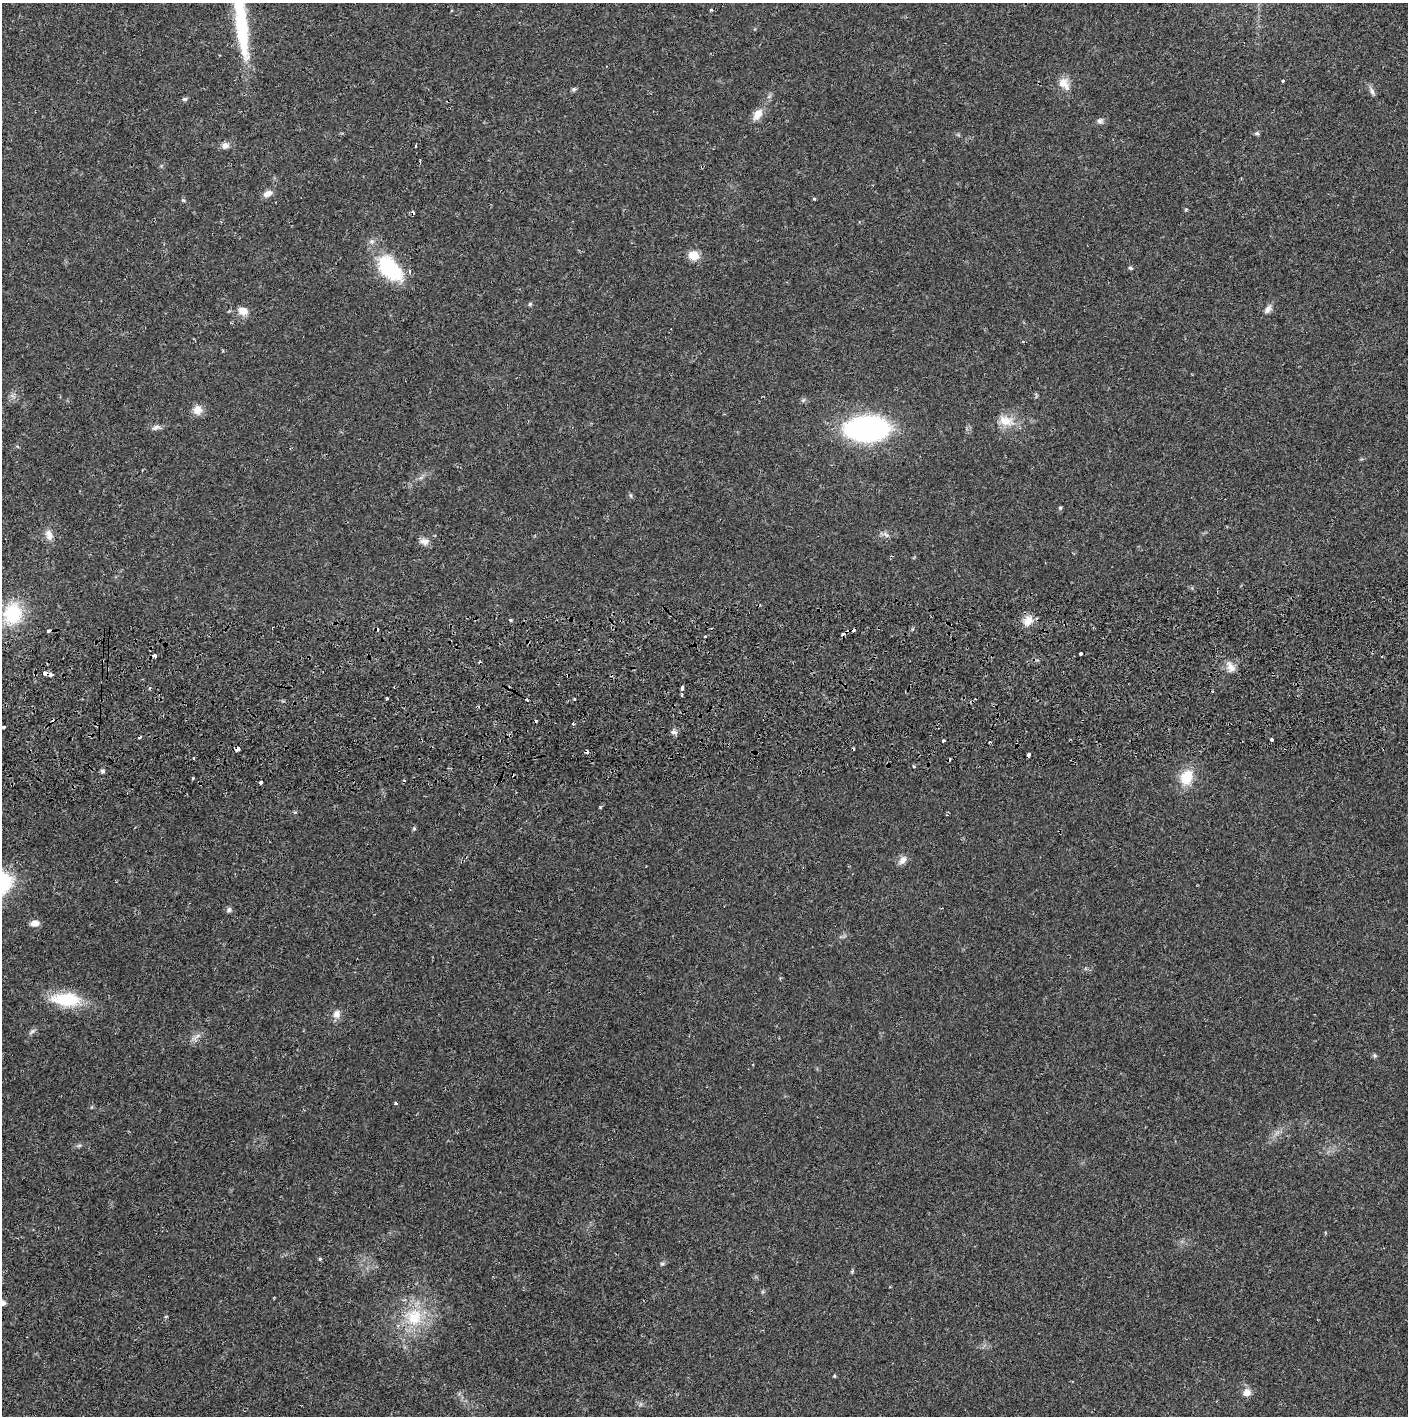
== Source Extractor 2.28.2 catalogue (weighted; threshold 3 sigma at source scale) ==
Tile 5 of 3 x 3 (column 2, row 2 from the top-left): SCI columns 1410-2815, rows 1471-2884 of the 4229 x 4357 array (HDU 1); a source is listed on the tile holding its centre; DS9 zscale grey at full resolution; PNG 1410 x 1418 px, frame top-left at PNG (2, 3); no overlay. Shown black and unused: <1% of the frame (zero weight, under 2 of 3 exposures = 3% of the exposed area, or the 3 px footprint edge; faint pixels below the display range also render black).
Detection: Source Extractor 2.28.2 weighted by HDU 2 'WHT'; one run over the whole footprint, this tile lists its part. Background 0.0212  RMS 0.0035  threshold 0.0156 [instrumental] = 3 sigma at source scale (4.5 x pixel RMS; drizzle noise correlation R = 1.50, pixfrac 1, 0.05/0.05 arcsec/px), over >= 5 px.
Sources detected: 89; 1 inside a brighter object's white glare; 14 cosmic-ray / hot-pixel residue — not listed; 2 inside a brighter listed object's ellipse — not listed separately; the other 72 listed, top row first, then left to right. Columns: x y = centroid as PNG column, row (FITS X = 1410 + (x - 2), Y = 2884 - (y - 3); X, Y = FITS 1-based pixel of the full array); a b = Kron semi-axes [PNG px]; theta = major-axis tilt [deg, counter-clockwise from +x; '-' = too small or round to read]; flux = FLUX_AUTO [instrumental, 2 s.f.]
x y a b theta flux
711 10 5 3 - 0.37
242 26 81 14 -84 28
1283 81 3 3 - 0.52
1064 84 18 12 -53 3.6
574 89 6 5 - 0.62
1372 92 11 5 -66 1.1
185 99 7 5 14 0.61
757 114 18 9 56 3.3
1100 121 8 7 - 1
1257 133 6 5 - 0.62
225 146 9 8 - 1.8
416 146 4 3 - 1.2
420 161 3 2 - 0.41
268 194 12 7 23 2
814 199 4 3 - 0.44
183 200 6 4 -18 0.39
694 255 10 9 - 5.2
387 266 36 21 -64 19
1131 268 6 4 -27 0.48
530 304 6 4 45 0.48
1268 309 13 7 54 1.6
243 311 12 9 -14 3.1
197 410 12 12 - 2.9
1006 421 22 13 -15 5.4
156 428 13 6 16 1.4
867 429 29 16 1 100
1060 508 5 4 - 0.55
49 535 15 9 -74 2.6
886 535 10 5 -45 1
424 541 13 9 -12 1.8
13 614 24 21 70 18
510 620 4 3 - 0.46
1028 621 16 10 61 3.6
48 631 4 3 - 0.81
705 636 3 2 - 0.69
1081 653 4 3 - 0.75
155 656 3 3 - 3.4
1231 667 14 8 -64 2.5
45 673 4 3 - 2.1
50 675 4 3 - 1.9
682 687 4 3 - 4.5
387 699 3 2 - 0.52
574 699 3 3 - 0.65
527 700 3 2 - 0.76
573 723 3 2 - 0.72
4 727 3 3 - 0.88
673 732 7 5 -15 1.1
1271 739 3 3 - 1.3
944 741 3 3 - 0.8
238 749 4 3 - 2.2
1028 755 4 3 - 2.9
193 758 3 3 - 0.53
102 771 5 5 - 0.64
1187 777 17 13 70 8.4
193 778 4 3 - 0.34
261 782 3 3 - 3.4
295 812 5 4 - 0.38
414 828 5 5 - 0.46
903 860 12 8 60 2
229 910 7 6 - 0.84
35 923 9 6 5 2.3
66 999 39 17 -3 14
336 1014 11 9 62 2.2
32 1031 11 5 38 0.87
1374 1055 6 5 - 0.58
396 1103 3 3 - 0.94
79 1145 7 4 19 0.58
320 1259 4 4 - 0.45
662 1264 6 4 0 0.51
166 1316 5 3 - 0.33
414 1317 26 22 70 14
1247 1393 10 9 - 2.5
Overlapping masked pixels (flux is a lower limit): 4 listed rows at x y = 45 673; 50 675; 238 749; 1028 755
Isophote crosses this tile's border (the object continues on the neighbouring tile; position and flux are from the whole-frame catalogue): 1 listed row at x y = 242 26